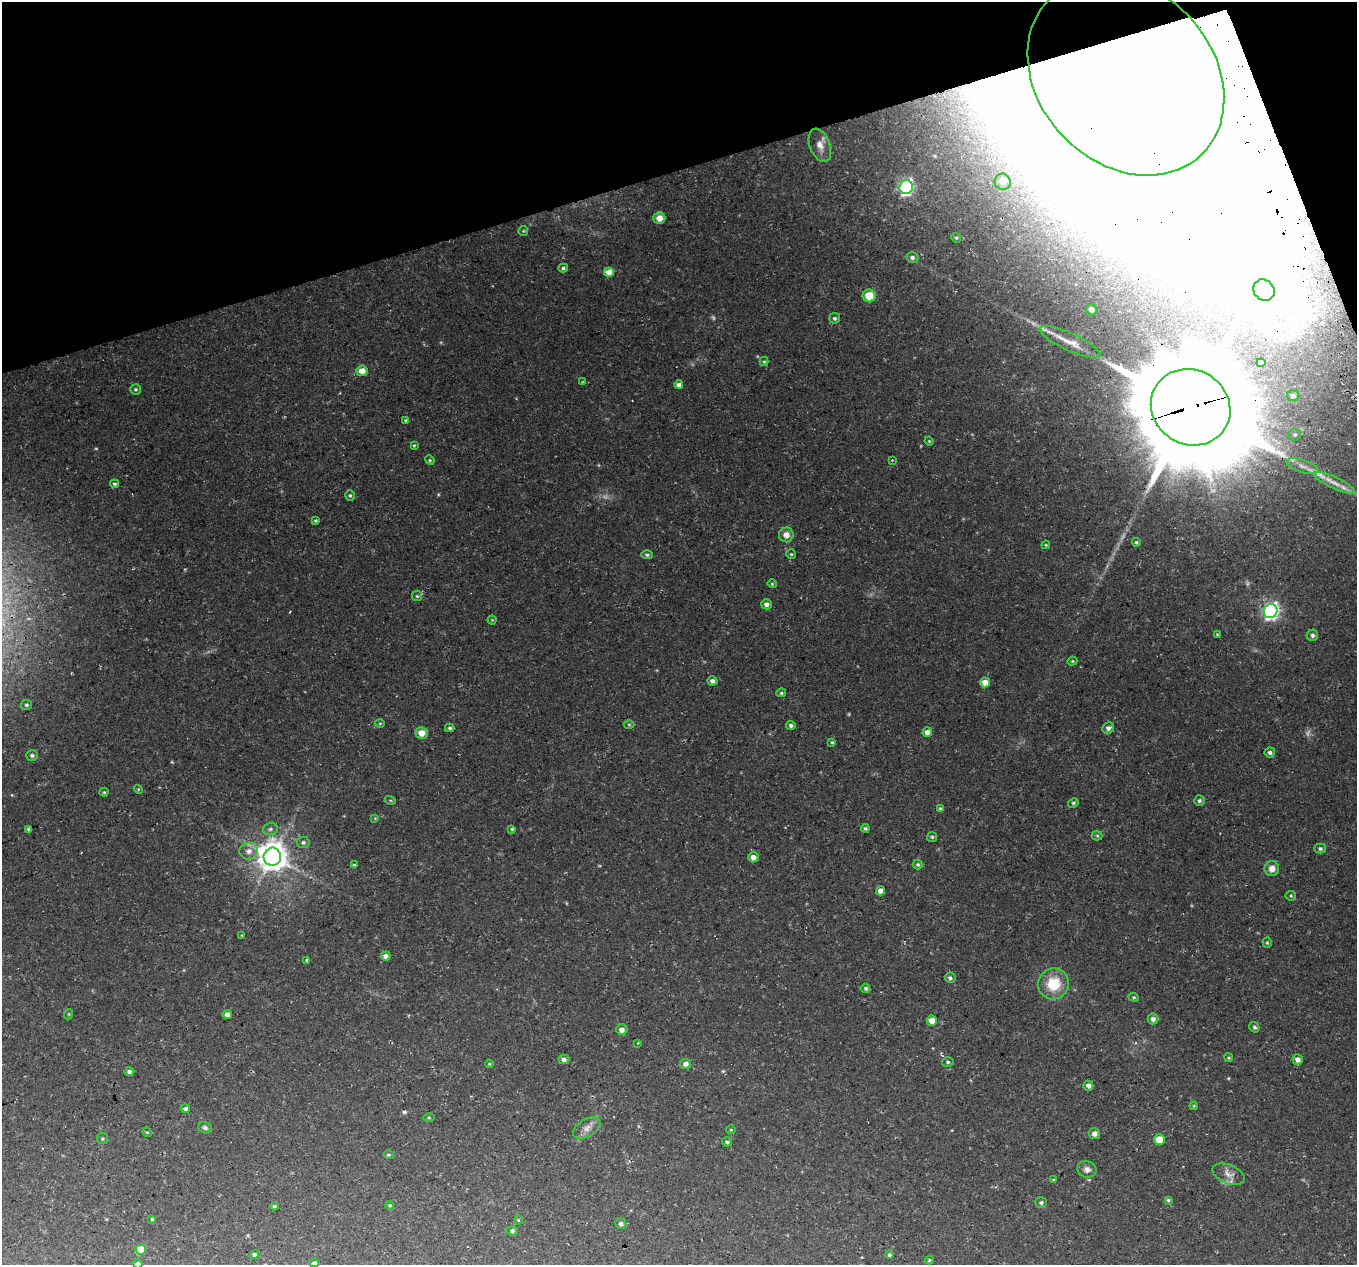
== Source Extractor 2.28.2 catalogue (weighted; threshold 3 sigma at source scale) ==
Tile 3 of 4 x 4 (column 3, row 1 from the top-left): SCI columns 2741-4095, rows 3873-5135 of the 5483 x 5271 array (HDU 1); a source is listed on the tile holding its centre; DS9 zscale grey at full resolution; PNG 1359 x 1267 px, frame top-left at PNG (2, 2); each listed source drawn as its Kron ellipse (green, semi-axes under 4 px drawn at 4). Shown black and unused: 15% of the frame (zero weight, under 3 of 4 exposures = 3% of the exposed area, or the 3 px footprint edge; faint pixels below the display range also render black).
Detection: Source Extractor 2.28.2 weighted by HDU 2 'WHT'; one run over the whole footprint, this tile lists its part. Background 0.0636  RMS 0.0047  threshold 0.021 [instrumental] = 3 sigma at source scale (4.5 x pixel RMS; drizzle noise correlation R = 1.50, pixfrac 1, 0.0396/0.0396 arcsec/px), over >= 5 px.
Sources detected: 160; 7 too faint to see at this stretch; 12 inside a brighter object's white glare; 2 cosmic-ray / hot-pixel residue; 2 long thin detections or spike segments (spike, bleed or trail) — neither listed nor drawn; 1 inside a brighter listed object's ellipse — not listed separately; the other 136 listed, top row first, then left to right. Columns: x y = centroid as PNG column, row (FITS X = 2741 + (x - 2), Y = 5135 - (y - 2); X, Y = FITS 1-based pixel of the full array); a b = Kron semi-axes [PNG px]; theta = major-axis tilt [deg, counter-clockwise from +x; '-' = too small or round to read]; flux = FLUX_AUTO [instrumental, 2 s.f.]
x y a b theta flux
1126 76 109 87 -46 10000
820 145 17 10 -69 4.2
1003 182 8 8 - 4.4
906 187 7 6 - 110
659 218 6 6 - 3.8
523 231 5 4 - 0.54
956 238 5 4 - 0.69
912 257 6 5 - 1.1
563 268 5 4 - 0.71
609 272 5 4 - 6.6
1264 290 11 10 - 4.5
869 296 6 6 - 8.5
1092 310 6 5 - 2
835 318 5 5 - 0.89
1070 342 33 8 -25 6.6
764 362 4 4 - 0.56
1261 363 4 4 - 2.4
362 371 5 5 - 4.8
582 382 3 3 - 0.32
679 385 4 4 - 2.3
135 389 5 5 - 0.68
1293 396 6 5 - 1
1191 407 41 37 -32 12000
406 420 4 3 - 0.65
1295 434 6 6 - 0.96
929 441 4 4 - 0.45
414 445 4 3 - 0.51
430 460 5 4 - 0.55
892 460 3 3 - 0.29
1302 466 17 6 -18 3.1
1335 483 22 5 -25 4.2
114 484 4 4 - 0.81
350 495 5 5 - 0.71
315 520 4 4 - 0.63
786 535 7 7 - 3.6
1136 542 4 4 - 0.63
1046 545 4 3 - 0.44
791 554 5 5 - 0.58
647 555 6 4 -2 0.8
772 584 4 4 - 0.52
417 596 5 5 - 0.64
766 604 5 5 - 2
1271 611 7 6 - 140
492 620 4 4 - 0.46
1217 634 4 4 - 0.44
1312 635 6 5 - 1.1
1072 661 5 4 - 0.49
713 681 5 4 - 1.8
985 682 5 5 - 4
781 693 5 4 - 0.71
26 705 6 5 - 0.82
380 723 5 3 - 0.43
629 725 5 3 - 0.43
791 725 4 4 - 1.2
450 728 5 3 - 0.79
1108 728 6 5 - 1.7
927 732 5 5 - 3.3
422 733 6 6 - 4.8
832 742 3 3 - 0.57
1270 752 5 5 - 1.3
32 755 6 5 - 1.2
138 789 5 3 - 0.42
104 792 4 4 - 0.55
390 800 5 3 - 0.49
1199 801 5 5 - 1.1
1073 803 5 4 - 0.75
941 809 4 4 - 1.1
375 818 4 4 - 0.33
865 828 4 3 - 0.83
29 829 4 3 - 0.88
270 829 7 6 - 1.3
512 829 4 4 - 0.65
1097 836 5 5 - 0.62
932 837 5 5 - 0.66
303 842 6 5 - 0.99
1320 849 5 5 - 0.92
249 851 9 8 - 3.1
272 857 9 9 - 740
753 857 5 5 - 2.9
918 864 5 5 - 0.7
354 865 3 3 - 0.53
1272 869 7 7 - 3.5
880 891 4 4 - 2.8
1291 896 5 5 - 0.61
242 935 4 3 - 0.37
1267 943 5 4 - 0.58
386 956 5 4 - 1.9
307 960 3 3 - 0.59
950 978 5 5 - 1.1
1053 984 15 15 - 15
866 988 5 4 - 0.87
1134 997 5 4 - 0.59
69 1014 5 3 - 0.38
227 1014 4 4 - 2.5
1153 1019 5 5 - 1.7
932 1021 5 5 - 5.5
1254 1027 5 4 - 0.98
622 1030 5 5 - 2.6
638 1043 3 3 - 0.39
1229 1058 4 3 - 0.44
564 1059 5 5 - 1.6
1298 1060 5 5 - 2.4
948 1062 6 4 -2 0.82
489 1064 4 4 - 0.5
686 1064 5 5 - 2.3
129 1072 5 4 - 1.1
1088 1086 5 5 - 1.6
1194 1106 4 3 - 0.49
185 1109 5 4 - 1.3
429 1117 6 4 -1 0.47
205 1128 7 5 -19 1.1
587 1128 15 8 31 3.3
731 1130 5 3 - 0.42
147 1132 5 4 - 0.51
1095 1134 5 5 - 2
102 1139 5 5 - 0.68
1159 1139 5 5 - 7.3
727 1142 5 4 - 0.96
388 1155 5 4 - 0.59
1087 1169 9 8 - 2.2
1229 1174 17 9 -21 3.6
1053 1180 4 3 - 0.42
1168 1200 4 4 - 0.66
1041 1202 6 5 - 0.9
390 1205 4 4 - 0.63
274 1206 4 3 - 0.55
152 1219 4 4 - 0.57
518 1220 4 4 - 0.42
621 1224 5 5 - 1.4
512 1231 5 5 - 0.96
141 1249 5 5 - 7.1
254 1254 4 4 - 0.89
889 1255 4 4 - 0.57
929 1260 4 3 - 0.49
314 1263 4 4 - 1.2
138 1264 4 4 - 1.5
Overlapping masked pixels (flux is a lower limit): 2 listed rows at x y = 1126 76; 1191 407
Isophote crosses this tile's border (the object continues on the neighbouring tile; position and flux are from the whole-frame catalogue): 2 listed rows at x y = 314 1263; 138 1264